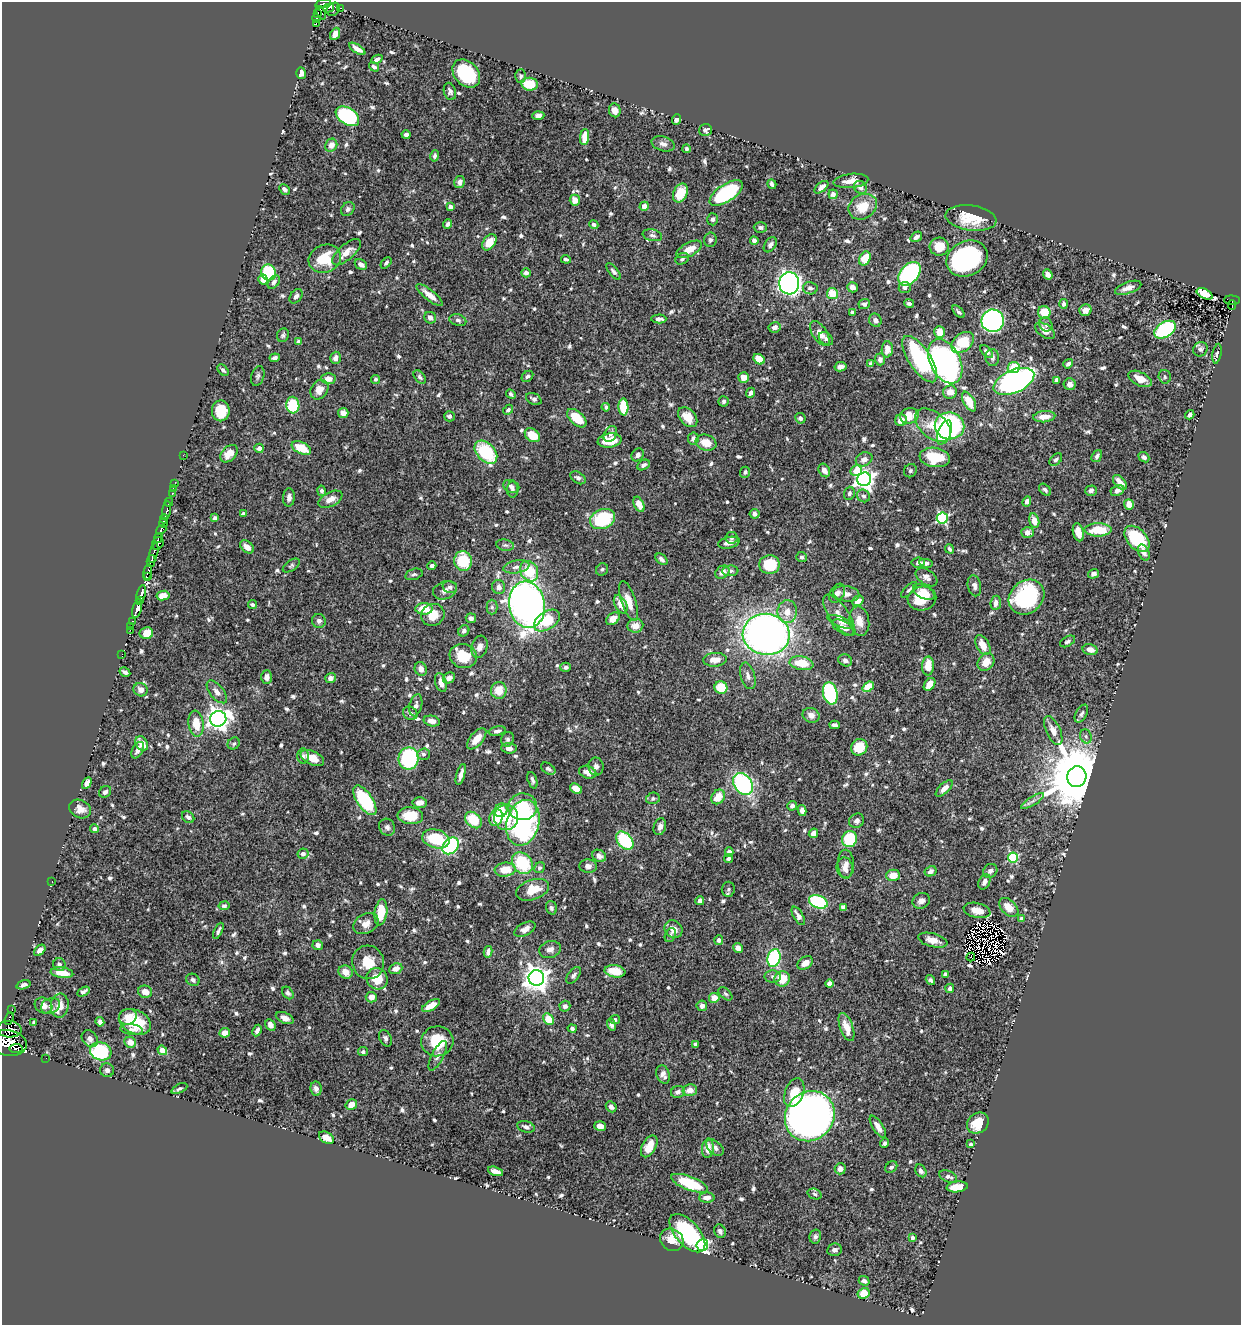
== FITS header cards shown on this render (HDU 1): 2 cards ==
NAXIS1  =                 1239
NAXIS2  =                 1323

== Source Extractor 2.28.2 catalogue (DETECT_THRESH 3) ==
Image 1239 x 1323 px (HDU 1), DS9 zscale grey, 1 PNG px = 1 image px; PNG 1243 x 1327 px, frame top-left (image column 1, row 1323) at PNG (2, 2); each listed source drawn as its Kron ellipse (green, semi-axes under 4 px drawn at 4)
Background 0.556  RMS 0.014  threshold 0.0424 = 3 sigma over >= 5 px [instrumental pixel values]
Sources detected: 794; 6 with non-positive FLUX_AUTO (blend fragments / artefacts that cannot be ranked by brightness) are neither listed nor drawn; of the other 788, the 500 brightest by FLUX_AUTO listed and drawn (288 fainter detections omitted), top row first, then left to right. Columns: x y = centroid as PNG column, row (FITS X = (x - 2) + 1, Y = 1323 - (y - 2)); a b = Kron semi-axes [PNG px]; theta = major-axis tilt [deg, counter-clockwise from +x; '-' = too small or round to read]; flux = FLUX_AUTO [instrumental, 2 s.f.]
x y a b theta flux
323 4 8 4 13 380
328 8 5 3 - 72
341 8 4 2 - 10
333 9 7 6 - 98
318 13 3 3 - 97
321 13 7 3 -67 100
316 18 4 3 - 170
316 23 4 3 - 60
335 34 6 4 65 7
357 49 9 4 -33 6.3
377 59 6 4 24 3.6
374 67 6 4 -37 2.6
301 73 5 5 - 4.8
466 73 16 11 -46 69
521 76 6 5 - 2
530 84 8 6 -8 23
450 91 9 6 -73 3
615 110 7 6 - 7.5
538 115 6 3 4 3.1
347 116 13 8 -34 140
676 119 5 4 - 3.8
705 130 6 6 - 3.6
406 135 4 4 - 3.3
585 137 8 4 83 16
663 144 12 7 -17 4.1
331 145 7 6 - 7
687 149 4 4 - 2.3
435 156 6 4 78 2.4
851 181 17 7 6 9.5
460 182 6 5 - 4
772 184 5 3 - 2.9
821 187 8 4 40 5.9
860 187 7 6 - 3.9
285 189 6 4 -46 3.5
680 193 10 7 65 24
726 193 19 8 34 100
833 194 4 4 - 4.9
575 200 5 5 - 9.8
644 206 5 4 - 6
450 207 4 4 - 6.6
863 207 15 12 32 22
348 209 7 6 - 2.5
971 218 25 12 -8 28
713 219 6 5 - 2.7
448 224 5 4 - 2.9
594 225 5 4 - 2.9
760 228 6 5 - 2.2
652 235 10 5 -12 2.9
916 237 6 4 34 4
710 240 7 6 - 2.6
754 241 4 4 - 4.5
489 242 9 6 53 20
770 245 8 5 56 3.5
939 247 9 9 - 16
689 249 14 6 27 12
347 252 18 7 41 9.4
325 259 16 13 24 30
566 259 5 4 - 2.5
682 259 7 5 29 2.4
865 259 7 5 62 22
967 259 21 17 27 170
386 263 6 4 48 2.1
361 265 7 5 -30 5.2
614 271 10 4 -50 2.9
269 272 8 7 - 77
526 273 5 4 - 4
909 274 13 9 50 160
1048 274 5 4 - 5.8
263 279 5 5 - 9.2
274 282 7 5 53 2.5
789 283 11 10 - 420
852 287 5 5 - 5.6
905 287 6 5 - 2.8
810 288 7 6 - 3.2
1128 288 14 5 19 6.4
832 293 5 5 - 21
1205 294 8 5 -27 20
430 295 16 5 -39 10
296 296 8 5 53 3.3
1232 300 7 5 -3 51
864 304 6 5 - 2.7
909 304 5 4 - 2.5
1064 304 5 4 - 2.3
1232 305 5 2 - 18
1085 310 6 5 - 5.7
852 312 4 3 - 2.5
958 312 7 3 -47 2.2
1044 312 6 6 - 18
430 318 6 5 - 4.8
659 319 7 4 1 3.4
458 320 8 5 -16 2.6
875 320 7 6 - 3.7
993 321 11 11 - 220
1046 325 7 6 - 2.7
775 327 6 5 - 4.5
1165 330 12 7 31 130
1045 331 11 6 -34 7.6
940 332 6 5 - 14
820 333 14 7 -56 9.2
283 335 7 6 - 2.1
826 339 8 5 -38 2.7
299 342 4 4 - 2.5
963 342 13 9 39 36
887 349 8 5 87 9.7
1200 349 7 7 - 3.2
987 352 7 4 -44 3.7
1217 354 10 4 80 2.3
992 357 8 7 - 3.5
275 358 5 4 - 3.1
336 358 6 5 - 4.9
759 359 6 5 - 12
880 359 6 5 - 3.5
920 359 27 11 -56 94
945 361 24 15 -62 350
870 364 4 3 - 2.2
1068 364 5 3 - 2.7
840 367 6 4 12 5.3
1014 367 6 5 - 27
223 370 7 4 -49 2.2
258 376 10 6 73 2.5
527 376 6 5 - 2.1
420 377 8 5 -53 2.4
744 377 5 5 - 7.5
1165 377 7 6 - 2.1
328 379 7 5 -3 8.6
375 379 4 4 - 2.3
1140 379 12 7 -26 11
1056 380 4 3 - 2.6
1014 381 22 11 23 290
1070 384 6 6 - 6.1
319 390 10 8 54 9.2
950 392 7 6 - 8.9
750 393 5 3 - 3.2
511 394 5 3 - 2.2
534 399 8 5 -26 2.5
724 401 5 5 - 2.3
969 402 11 5 -62 16
293 405 8 6 -81 45
606 407 4 3 - 2.2
623 407 8 5 -88 35
508 410 6 4 46 2.1
221 411 10 9 - 28
343 413 5 5 - 4.5
1190 415 5 3 - 3.3
449 416 5 5 - 3.2
909 416 9 8 - 14
688 417 11 7 -48 13
1044 417 11 5 6 11
577 418 11 6 -41 22
800 418 5 5 - 3.5
901 420 6 5 - 5.3
933 425 21 12 -40 21
949 426 15 13 -11 180
945 433 13 6 68 48
610 434 8 6 59 3.6
532 435 8 6 -37 17
693 439 6 5 - 4
610 441 12 7 8 20
706 443 10 7 -18 15
259 448 5 4 - 5.5
301 448 10 5 -26 23
486 452 13 9 -46 62
229 454 10 7 45 11
183 455 2 2 - 7.1
638 455 7 5 53 3.9
1097 456 6 4 55 3.3
935 457 15 9 -8 33
1144 457 6 4 -40 3.1
864 459 8 6 25 6.5
1056 460 7 5 46 2.5
643 465 7 5 29 3
824 470 7 5 -60 6.8
856 471 6 5 - 25
910 471 7 6 - 2.1
745 472 5 5 - 2.2
578 478 8 5 -32 3
864 479 7 6 - 530
1120 482 9 5 -48 9.6
175 484 2 2 - 6
511 486 8 6 -23 3.2
173 489 3 2 - 19
512 490 8 5 -90 3.2
1045 490 7 4 -47 2.5
1117 490 7 5 26 4.6
322 491 5 4 - 3.4
1091 491 6 5 - 3.6
172 493 3 3 - 31
849 493 6 5 - 2.5
863 496 7 6 - 2.5
289 498 9 6 86 4.5
330 499 13 7 26 8.1
1027 501 5 4 - 3.6
169 502 4 3 - 88
639 504 8 5 -65 10
1129 504 5 5 - 9.3
167 511 10 3 81 160
243 514 4 3 - 2.2
755 514 5 5 - 3.4
215 518 4 4 - 3.1
942 518 5 5 - 120
164 519 4 2 - 340
603 519 13 9 23 67
1034 521 7 5 -77 8.3
164 523 5 4 - 480
161 530 6 3 40 270
1098 530 13 6 0 28
1027 532 6 5 - 6.9
1078 532 9 5 -76 10
158 538 5 3 - 230
732 538 6 6 - 2.6
1137 539 15 10 -47 45
158 543 7 5 58 1000
729 543 11 5 13 6.3
505 545 9 5 -9 2.3
247 547 8 5 -40 8.4
949 549 5 3 - 2.3
1144 552 8 5 -67 4.1
154 553 10 3 75 350
802 557 5 5 - 2.1
662 559 7 4 -42 3.3
151 561 6 3 77 220
463 561 10 9 - 37
918 562 7 5 7 2.5
926 563 7 4 -11 3.5
770 565 10 9 - 39
291 566 9 5 34 2.2
432 566 4 4 - 2.8
516 567 13 6 10 5.5
602 569 6 5 - 2.3
529 571 11 8 -60 32
730 571 8 5 3 2.9
148 572 7 3 75 190
722 572 8 6 36 6.4
414 574 9 5 16 2.5
1093 574 6 4 19 3.1
147 577 3 2 - 59
927 577 12 7 -34 5
974 586 10 6 -78 4
450 587 7 6 - 2.1
499 587 7 6 - 5.9
445 590 12 9 20 5.3
909 590 10 4 45 2.2
924 592 12 6 -27 9.9
837 593 10 7 58 4.8
141 594 9 3 77 710
846 594 13 7 -9 6.1
163 596 6 5 - 8.1
1026 597 19 16 41 97
922 598 14 11 12 27
140 600 4 2 - 190
629 601 21 7 -71 10
858 601 6 5 - 7.2
996 603 7 5 82 4.3
621 604 10 5 -61 11
252 605 4 4 - 2.3
527 605 23 18 -81 620
492 607 7 5 -90 2.4
137 609 9 4 75 860
424 609 8 6 0 20
787 612 11 9 87 11
433 615 12 11 - 14
839 615 24 9 -55 11
471 618 5 5 - 2.8
613 619 7 5 40 9.2
547 620 14 9 34 30
133 621 3 3 - 23
319 621 7 7 - 3.8
859 621 15 10 -80 11
841 622 14 5 -20 3.9
131 626 2 2 - 6.7
635 626 8 7 - 9.3
844 628 13 6 -27 9
130 630 3 2 - 17
464 631 6 5 - 3.3
146 633 7 6 - 13
766 634 23 20 -8 640
1068 641 8 5 29 2.4
983 645 11 6 -61 11
480 647 11 7 74 6.2
1090 650 8 5 -13 6.6
122 654 2 2 - 5.6
463 656 14 12 -17 25
715 660 11 7 4 8.3
845 660 7 6 - 4
986 662 9 7 53 11
801 663 12 7 -10 23
928 666 9 6 89 15
566 667 5 4 - 2.6
421 669 7 6 - 6
125 672 6 3 -30 2.8
748 676 13 7 -74 5.2
267 677 7 5 87 5.3
331 678 5 5 - 5.1
449 678 6 5 - 5.2
441 682 10 5 -72 6.9
929 684 7 5 53 9.8
868 687 6 4 39 21
721 688 6 6 - 25
141 690 7 6 - 4.9
499 690 8 8 - 15
217 692 13 7 -50 5.8
830 693 11 7 -78 98
416 705 11 6 76 4.5
410 713 8 6 -35 3.4
1081 714 10 5 60 2.8
811 715 9 7 -23 5.7
218 719 8 7 - 740
432 721 8 5 -12 5.7
196 724 13 7 -82 16
834 725 5 4 - 3.2
497 731 8 4 12 3.5
1053 731 15 7 -64 8
1086 736 7 5 -69 2.3
477 739 13 6 50 12
507 739 7 6 - 2.7
234 743 6 5 - 2.2
142 744 7 5 -57 12
859 747 8 7 - 20
509 748 8 5 -6 4.8
138 750 9 5 61 4.8
423 754 6 5 - 2.2
303 756 7 5 88 2.4
312 758 12 6 -24 15
409 758 11 10 - 95
596 766 9 7 -81 4.4
548 769 8 5 -35 3
588 772 9 6 -18 7.3
461 775 11 4 75 5
1077 777 10 9 - 11000
532 780 9 4 -73 2.6
87 783 6 4 59 4.9
743 784 12 9 -55 140
944 788 10 5 44 6
576 789 6 4 -34 13
105 792 6 5 - 3.1
718 797 8 6 54 16
653 798 7 5 13 2.1
365 800 17 7 -56 74
1033 801 13 3 31 3.4
420 803 7 5 4 7.1
792 806 5 4 - 3
523 807 14 13 - 30
80 809 11 9 -25 8.2
501 810 7 6 - 15
802 810 5 4 - 5.3
410 816 13 8 -4 25
188 817 7 5 -38 3.3
506 817 13 12 - 24
496 818 8 6 71 28
473 820 9 7 -44 30
857 821 8 6 35 3.6
523 823 23 16 75 190
387 827 9 7 -55 3.6
660 827 8 6 73 4.3
94 829 4 4 - 3.8
813 833 5 4 - 7.3
436 839 14 9 -15 44
850 839 8 7 - 51
625 841 10 7 -47 75
451 846 9 7 46 120
729 852 5 4 - 4.5
303 854 5 5 - 3.7
599 856 7 5 -32 4.9
1013 857 5 5 - 73
728 858 5 4 - 2.1
522 863 12 9 -49 51
846 864 14 8 -88 6.4
588 866 9 6 -4 4.8
539 868 6 5 - 2.2
845 868 10 8 -83 6.2
505 870 10 7 6 16
930 871 6 5 - 3.7
990 871 8 6 43 3.1
893 875 7 6 - 11
52 882 2 2 - 13
984 882 8 5 63 4.5
728 889 7 6 - 2.3
532 890 17 10 19 16
700 901 4 4 - 5.4
921 901 9 7 28 4.4
818 902 10 6 -21 100
224 906 5 4 - 2.4
843 907 4 4 - 3.7
1009 907 11 7 -44 15
551 908 7 5 -73 2.4
977 910 13 7 -13 12
381 912 13 6 82 26
798 916 10 5 -60 4.9
1021 919 4 4 - 4.1
366 924 13 9 29 7.7
525 929 11 6 28 5.8
673 929 9 8 - 8.5
218 931 9 3 64 2.5
670 935 7 5 68 2.2
719 940 5 4 - 2.7
933 940 15 6 -14 8.9
318 945 5 5 - 3.8
738 948 5 4 - 5.5
550 949 11 8 17 5.3
40 950 6 4 42 4.9
488 952 6 4 79 3.6
971 957 4 3 - 4.6
774 958 9 6 74 110
368 962 17 16 - 19
805 963 8 6 35 9.1
59 965 6 6 - 3
396 969 7 5 21 7.5
615 971 10 6 -9 18
346 972 7 6 - 9.7
62 973 11 5 -7 16
945 974 4 4 - 3
574 975 9 5 54 3.4
773 977 8 6 -2 2.8
536 978 8 8 - 950
377 979 11 10 - 22
782 979 8 7 - 21
193 980 7 6 - 3
930 980 5 4 - 2.3
830 984 4 4 - 12
23 985 7 4 17 2.7
950 988 5 4 - 3.4
83 992 7 4 31 2.9
145 992 7 6 - 9
288 993 7 5 -53 2.4
725 994 8 5 -43 2.1
371 997 5 5 - 6.7
714 998 5 5 - 12
43 1005 9 7 -30 6.5
431 1005 10 4 28 9.4
50 1006 10 7 24 4.1
60 1006 12 9 83 11
565 1006 5 5 - 3.2
702 1006 5 5 - 3.6
12 1010 4 2 - 35
128 1017 9 8 - 5.7
285 1018 9 5 -23 5.4
9 1019 6 3 70 160
548 1019 6 5 - 18
615 1020 5 4 - 2.1
34 1022 4 3 - 2.1
100 1022 5 4 - 4.7
135 1022 17 11 -26 37
270 1025 6 4 -61 5.5
611 1025 6 4 -76 2.8
846 1027 15 6 -70 12
572 1028 4 4 - 2.5
9 1029 12 8 -4 490
131 1029 11 5 -8 3.6
257 1030 6 4 64 3.4
225 1033 5 4 - 8.2
385 1038 9 6 -63 2.7
90 1039 9 7 -52 5.4
437 1041 16 15 - 32
130 1042 6 5 - 8.9
9 1043 18 12 -10 3000
695 1044 4 3 - 2.2
16 1048 6 3 6 370
162 1050 5 4 - 15
101 1051 11 9 -18 79
363 1052 5 4 - 2.7
438 1056 16 6 63 4.6
46 1058 2 2 - 4.1
107 1070 7 7 - 4.5
663 1075 9 6 -71 5.2
179 1089 8 4 26 2.1
316 1089 7 5 -80 4.6
690 1090 7 6 - 7.4
678 1092 7 6 - 4
794 1093 15 9 69 17
351 1105 6 5 - 9.7
611 1107 6 5 - 3
810 1116 26 24 47 930
978 1123 11 9 38 22
600 1126 6 4 -19 8.3
526 1127 9 5 -17 3.7
878 1127 12 5 -57 6.5
326 1138 8 5 -30 9
884 1143 4 3 - 2.4
970 1144 3 3 - 2.4
649 1146 12 6 60 12
708 1148 10 6 85 8.7
715 1148 10 6 -42 3.3
891 1167 6 5 - 2.9
840 1169 5 5 - 5.7
495 1171 8 4 -17 5.9
921 1171 7 5 -58 3.1
948 1176 9 5 -22 3.7
690 1183 19 7 -21 40
957 1187 11 5 6 15
815 1194 7 5 -20 2.3
707 1198 7 5 0 5.6
720 1231 7 5 -64 3
687 1233 23 12 -48 82
815 1236 7 6 - 2.6
912 1238 4 3 - 3.6
672 1240 12 10 -33 13
702 1245 6 6 - 160
835 1250 7 6 - 3.3
864 1281 5 4 - 3.6
864 1293 6 5 - 15
At the frame edge (FLAGS 8, measured only in part): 2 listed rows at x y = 323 4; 9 1043
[288 fainter detections neither listed nor drawn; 6 non-positive-flux detections neither listed nor drawn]